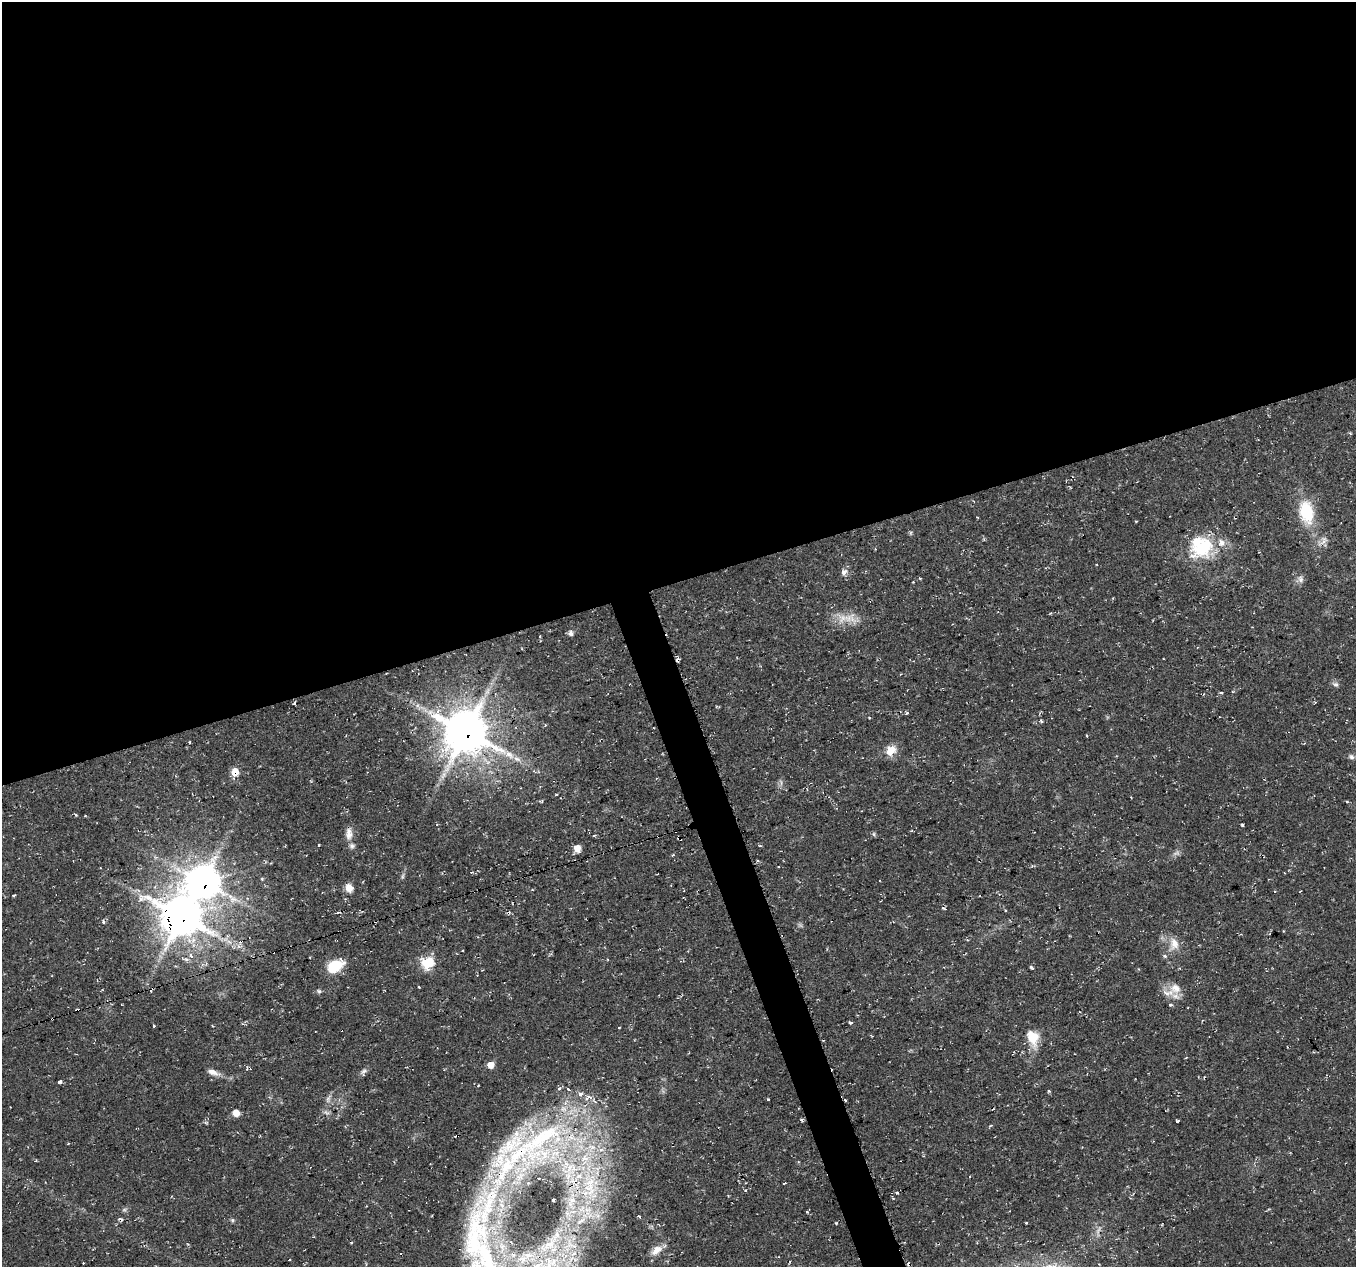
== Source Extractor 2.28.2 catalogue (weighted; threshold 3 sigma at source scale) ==
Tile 2 of 4 x 4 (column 2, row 1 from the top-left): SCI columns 1355-2708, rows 3863-5127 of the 5424 x 5249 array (HDU 1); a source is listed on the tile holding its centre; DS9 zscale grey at full resolution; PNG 1358 x 1269 px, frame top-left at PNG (2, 2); no overlay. Shown black and unused: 48% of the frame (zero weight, under 2 of 3 exposures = <1% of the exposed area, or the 3 px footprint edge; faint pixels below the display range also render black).
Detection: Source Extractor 2.28.2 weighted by HDU 2 'WHT'; one run over the whole footprint, this tile lists its part. Background 0.0355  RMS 0.004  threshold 0.0181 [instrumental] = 3 sigma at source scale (4.5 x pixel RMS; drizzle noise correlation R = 1.50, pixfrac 1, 0.0396/0.0396 arcsec/px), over >= 5 px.
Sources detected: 115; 2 too faint to see at this stretch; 1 inside a brighter object's white glare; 12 cosmic-ray / hot-pixel residue — not listed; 18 inside a brighter listed object's ellipse — not listed separately; the other 82 listed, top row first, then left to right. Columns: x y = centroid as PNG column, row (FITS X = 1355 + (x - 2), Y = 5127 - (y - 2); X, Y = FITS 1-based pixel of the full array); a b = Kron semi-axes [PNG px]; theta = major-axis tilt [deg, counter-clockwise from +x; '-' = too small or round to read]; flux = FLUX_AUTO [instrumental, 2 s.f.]
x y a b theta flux
1306 512 28 16 -78 17
977 517 3 2 - 0.32
1136 521 3 2 - 0.33
1323 541 14 8 58 2.5
1203 548 35 24 38 21
844 572 9 7 43 1.7
1301 579 10 8 -88 1.6
849 618 25 14 -10 7.1
571 633 7 6 - 1.2
540 636 3 2 - 0.36
1336 684 7 6 - 1.1
1221 693 5 3 - 0.55
294 703 4 3 - 0.51
907 713 5 3 - 0.47
1042 721 5 3 - 0.57
466 732 14 14 - 1200
1087 735 3 3 - 1.1
189 742 4 2 - 0.31
891 750 8 6 49 9.3
509 754 15 8 -42 3.4
1351 757 8 6 -30 1
235 772 6 5 - 7.1
556 795 3 2 - 0.46
76 815 5 3 - 0.43
349 834 17 9 88 3.2
874 834 6 5 - 0.65
594 835 3 3 - 1.3
679 838 4 3 - 2.2
319 845 3 3 - 0.76
760 846 5 3 - 0.38
577 848 6 6 - 4.9
673 855 3 3 - 0.8
349 888 10 8 -73 3.2
13 896 3 3 - 0.56
338 912 3 3 - 0.8
181 917 14 13 - 1100
103 922 4 3 - 1.2
1174 943 18 11 -81 4.6
191 956 5 4 - 1.6
1165 956 5 4 - 0.63
427 963 7 6 - 28
335 966 17 11 27 12
1031 967 5 3 - 0.65
418 987 3 2 - 0.44
1175 988 16 14 -31 5.7
319 991 5 5 - 0.72
1170 1005 4 3 - 0.62
53 1018 3 3 - 1.4
1202 1021 4 2 - 0.28
850 1023 5 3 - 0.61
153 1026 3 3 - 2.7
619 1028 3 2 - 0.69
1033 1037 19 13 -72 8
491 1065 6 6 - 3.3
213 1072 15 7 -20 2.7
364 1072 11 6 64 1.2
60 1082 3 3 - 8
1049 1091 4 3 - 0.44
328 1099 9 4 -78 0.98
768 1100 3 3 - 1.5
236 1113 6 6 - 4.2
326 1113 9 4 -19 0.92
802 1120 5 3 - 0.77
1177 1121 4 3 - 1.1
457 1136 4 3 - 3.3
542 1138 99 46 49 100
585 1158 11 9 -16 3.4
785 1183 3 2 - 0.65
590 1184 25 11 76 9.3
745 1190 3 3 - 0.82
897 1193 4 3 - 0.52
553 1200 3 3 - 10
572 1200 7 4 0 1.1
573 1212 6 4 20 0.88
807 1212 4 3 - 0.46
639 1216 3 3 - 0.63
232 1220 6 5 - 0.62
836 1223 3 3 - 0.33
656 1250 17 10 38 3.9
485 1254 120 34 -76 80
83 1263 2 2 - 0.35
548 1265 63 24 47 51
Overlapping masked pixels (flux is a lower limit): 8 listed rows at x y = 466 732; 235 772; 679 838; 181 917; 53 1018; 457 1136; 542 1138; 548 1265
Isophote crosses this tile's border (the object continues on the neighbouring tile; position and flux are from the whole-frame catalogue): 2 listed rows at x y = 485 1254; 548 1265
Unlisted compact peaks at least as high as the median listed source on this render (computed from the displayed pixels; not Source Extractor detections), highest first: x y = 1026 1223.